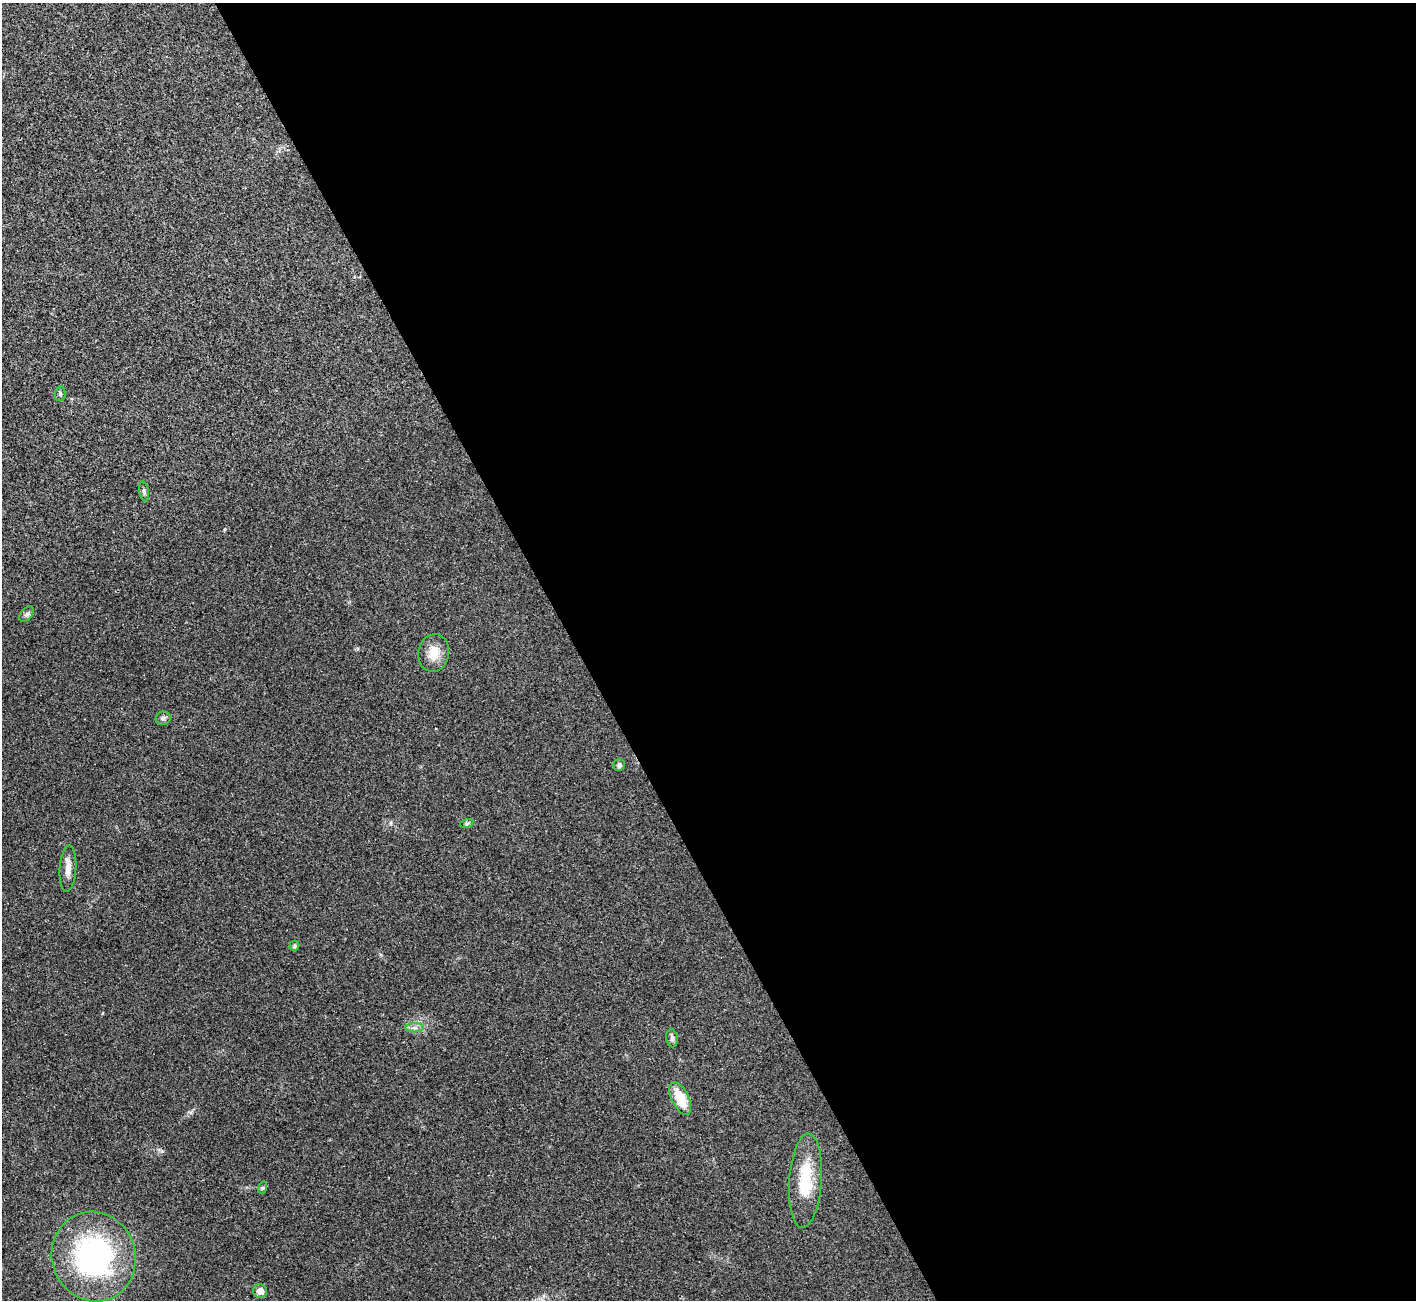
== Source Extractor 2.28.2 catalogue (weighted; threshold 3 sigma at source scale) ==
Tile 8 of 4 x 4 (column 4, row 2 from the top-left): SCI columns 4283-5696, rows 2792-4089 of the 5742 x 5715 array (HDU 1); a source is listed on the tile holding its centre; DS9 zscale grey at full resolution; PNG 1418 x 1302 px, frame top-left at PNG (2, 3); each listed source drawn as its Kron ellipse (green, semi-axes under 4 px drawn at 4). Shown black and unused: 59% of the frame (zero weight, under 3 of 4 exposures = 2% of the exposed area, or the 3 px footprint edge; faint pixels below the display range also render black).
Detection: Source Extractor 2.28.2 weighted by HDU 2 'WHT'; one run over the whole footprint, this tile lists its part. Background 0.0213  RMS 0.0044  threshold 0.0197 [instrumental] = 3 sigma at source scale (4.5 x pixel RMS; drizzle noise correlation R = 1.50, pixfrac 1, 0.05/0.05 arcsec/px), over >= 5 px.
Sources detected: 16; all 16 listed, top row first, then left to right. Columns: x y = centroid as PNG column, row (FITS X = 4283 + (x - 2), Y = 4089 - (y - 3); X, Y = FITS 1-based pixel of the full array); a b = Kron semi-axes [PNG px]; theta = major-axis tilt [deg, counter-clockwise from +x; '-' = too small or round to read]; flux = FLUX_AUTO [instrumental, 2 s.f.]
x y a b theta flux
60 394 7 5 81 0.82
144 491 10 5 -80 0.98
27 614 9 5 49 1
434 653 19 15 79 6.8
163 718 7 7 - 1.4
619 765 6 5 - 1.1
467 823 7 4 19 0.75
68 869 23 8 86 3.8
294 946 5 4 - 0.77
415 1028 9 4 0 1.5
672 1038 9 5 -83 1.2
680 1098 18 8 -64 11
805 1181 47 16 86 19
262 1188 6 4 72 0.57
94 1257 45 41 -73 91
260 1291 7 6 - 2.9